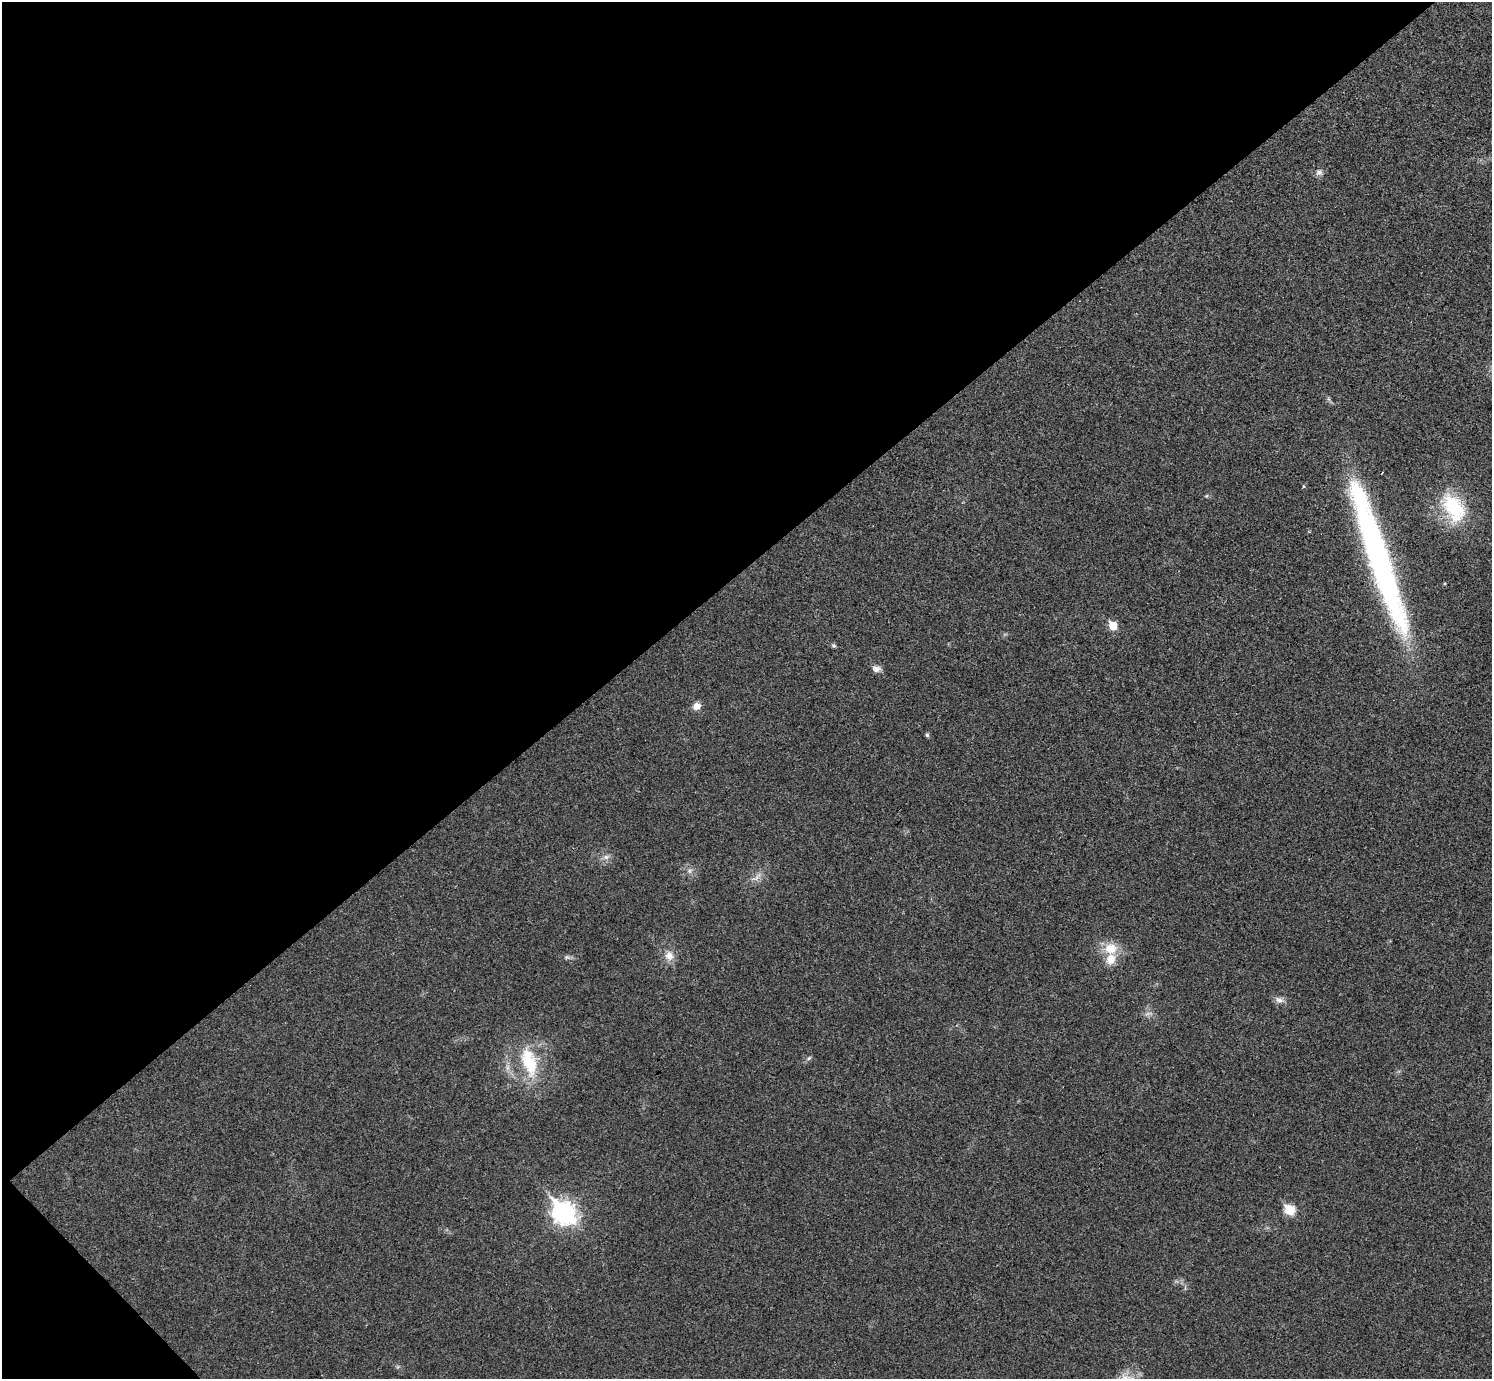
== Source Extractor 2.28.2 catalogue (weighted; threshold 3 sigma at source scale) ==
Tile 5 of 4 x 4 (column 1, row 2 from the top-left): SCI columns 12-1501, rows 2920-4296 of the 5983 x 5981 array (HDU 1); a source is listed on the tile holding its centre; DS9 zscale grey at full resolution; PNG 1494 x 1381 px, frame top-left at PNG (2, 2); no overlay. Shown black and unused: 42% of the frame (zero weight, under 3 of 4 exposures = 1% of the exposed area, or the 3 px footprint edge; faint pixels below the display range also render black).
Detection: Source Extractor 2.28.2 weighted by HDU 2 'WHT'; one run over the whole footprint, this tile lists its part. Background 0.029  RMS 0.0049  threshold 0.022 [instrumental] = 3 sigma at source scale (4.5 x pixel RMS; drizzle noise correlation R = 1.50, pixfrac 1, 0.05/0.05 arcsec/px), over >= 5 px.
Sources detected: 24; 1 too faint to see at this stretch — not listed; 2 inside a brighter listed object's ellipse — not listed separately; the other 21 listed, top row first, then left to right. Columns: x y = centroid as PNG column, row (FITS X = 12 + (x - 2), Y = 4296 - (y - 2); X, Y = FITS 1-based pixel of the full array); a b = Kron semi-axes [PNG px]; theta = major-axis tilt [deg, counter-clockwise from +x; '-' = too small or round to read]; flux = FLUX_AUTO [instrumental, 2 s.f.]
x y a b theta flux
1319 172 9 9 - 2
1303 486 5 3 - 0.54
1206 496 5 5 - 0.55
1453 507 39 22 -58 31
1380 563 156 22 -71 180
1113 626 6 5 - 13
834 646 5 5 - 0.81
876 669 12 8 -9 2.3
696 706 9 8 - 3.3
927 735 4 4 - 1.1
606 857 10 6 9 2
689 870 8 7 - 1.9
756 877 20 7 36 3.5
1111 948 17 14 3 9.9
669 956 14 12 -79 4.8
567 957 9 6 -13 1.3
1279 1000 12 8 -22 2.6
809 1058 7 5 37 0.97
529 1062 42 19 -75 25
1290 1210 6 6 - 24
564 1213 11 9 -46 260